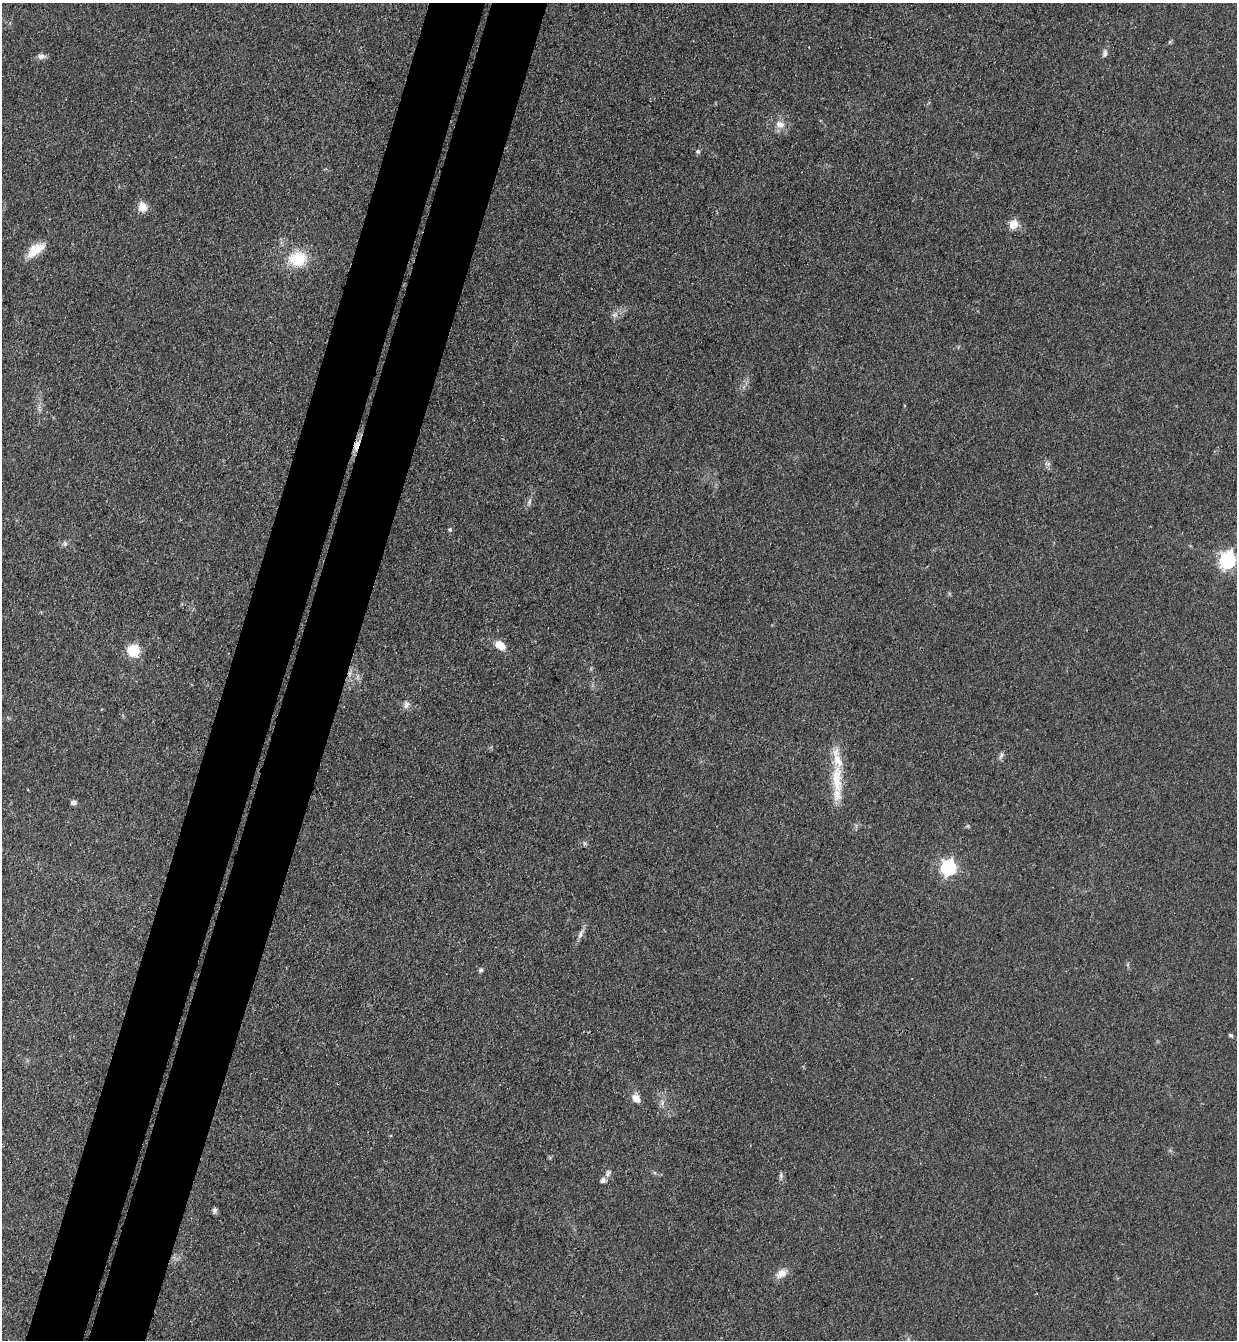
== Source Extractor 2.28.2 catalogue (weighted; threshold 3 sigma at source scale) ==
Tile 7 of 4 x 4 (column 3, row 2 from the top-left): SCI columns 2660-3894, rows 2699-4036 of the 5447 x 5397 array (HDU 1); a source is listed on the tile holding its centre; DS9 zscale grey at full resolution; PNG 1239 x 1342 px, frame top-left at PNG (2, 3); no overlay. Shown black and unused: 9% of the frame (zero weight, under 3 of 4 exposures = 5% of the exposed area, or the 3 px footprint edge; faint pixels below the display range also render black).
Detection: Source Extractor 2.28.2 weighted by HDU 2 'WHT'; one run over the whole footprint, this tile lists its part. Background 0.0996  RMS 0.0071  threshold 0.0317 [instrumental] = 3 sigma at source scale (4.5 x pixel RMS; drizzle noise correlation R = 1.50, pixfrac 1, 0.05/0.05 arcsec/px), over >= 5 px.
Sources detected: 36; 1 too faint to see at this stretch — not listed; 1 inside a brighter listed object's ellipse — not listed separately; the other 34 listed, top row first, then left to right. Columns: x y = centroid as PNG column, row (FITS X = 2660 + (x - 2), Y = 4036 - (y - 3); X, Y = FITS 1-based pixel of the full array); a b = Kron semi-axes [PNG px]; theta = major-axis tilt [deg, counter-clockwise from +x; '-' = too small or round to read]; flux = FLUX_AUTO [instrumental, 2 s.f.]
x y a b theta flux
1105 53 10 7 86 2.6
42 56 11 7 -2 3
780 124 13 11 -22 6.5
698 151 6 5 - 1.4
142 207 11 9 -75 8
1014 224 5 5 - 26
34 251 22 12 41 13
298 258 22 18 9 25
615 315 10 7 35 3.2
356 446 18 7 72 5.8
1048 464 9 5 -6 1.9
529 502 10 5 76 2.2
450 529 5 4 - 1.3
65 543 7 5 -47 1.6
1227 560 7 6 - 200
500 645 12 8 -32 9.3
133 651 8 8 - 32
406 705 10 8 76 3.3
1001 755 11 5 73 2
837 779 48 14 -87 27
73 802 6 5 - 2.5
967 826 6 4 17 0.94
584 843 7 5 84 1.3
949 867 7 6 - 170
581 934 17 6 67 3.5
481 970 6 6 - 1.5
1230 1035 6 4 -18 1.2
636 1098 11 9 -49 5.4
662 1103 8 5 80 2.3
608 1173 10 7 56 2.5
781 1176 9 5 -84 1.9
603 1180 6 6 - 2.7
214 1210 8 5 83 1.9
781 1274 16 10 32 6.5
Overlapping masked pixels (flux is a lower limit): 1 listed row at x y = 356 446